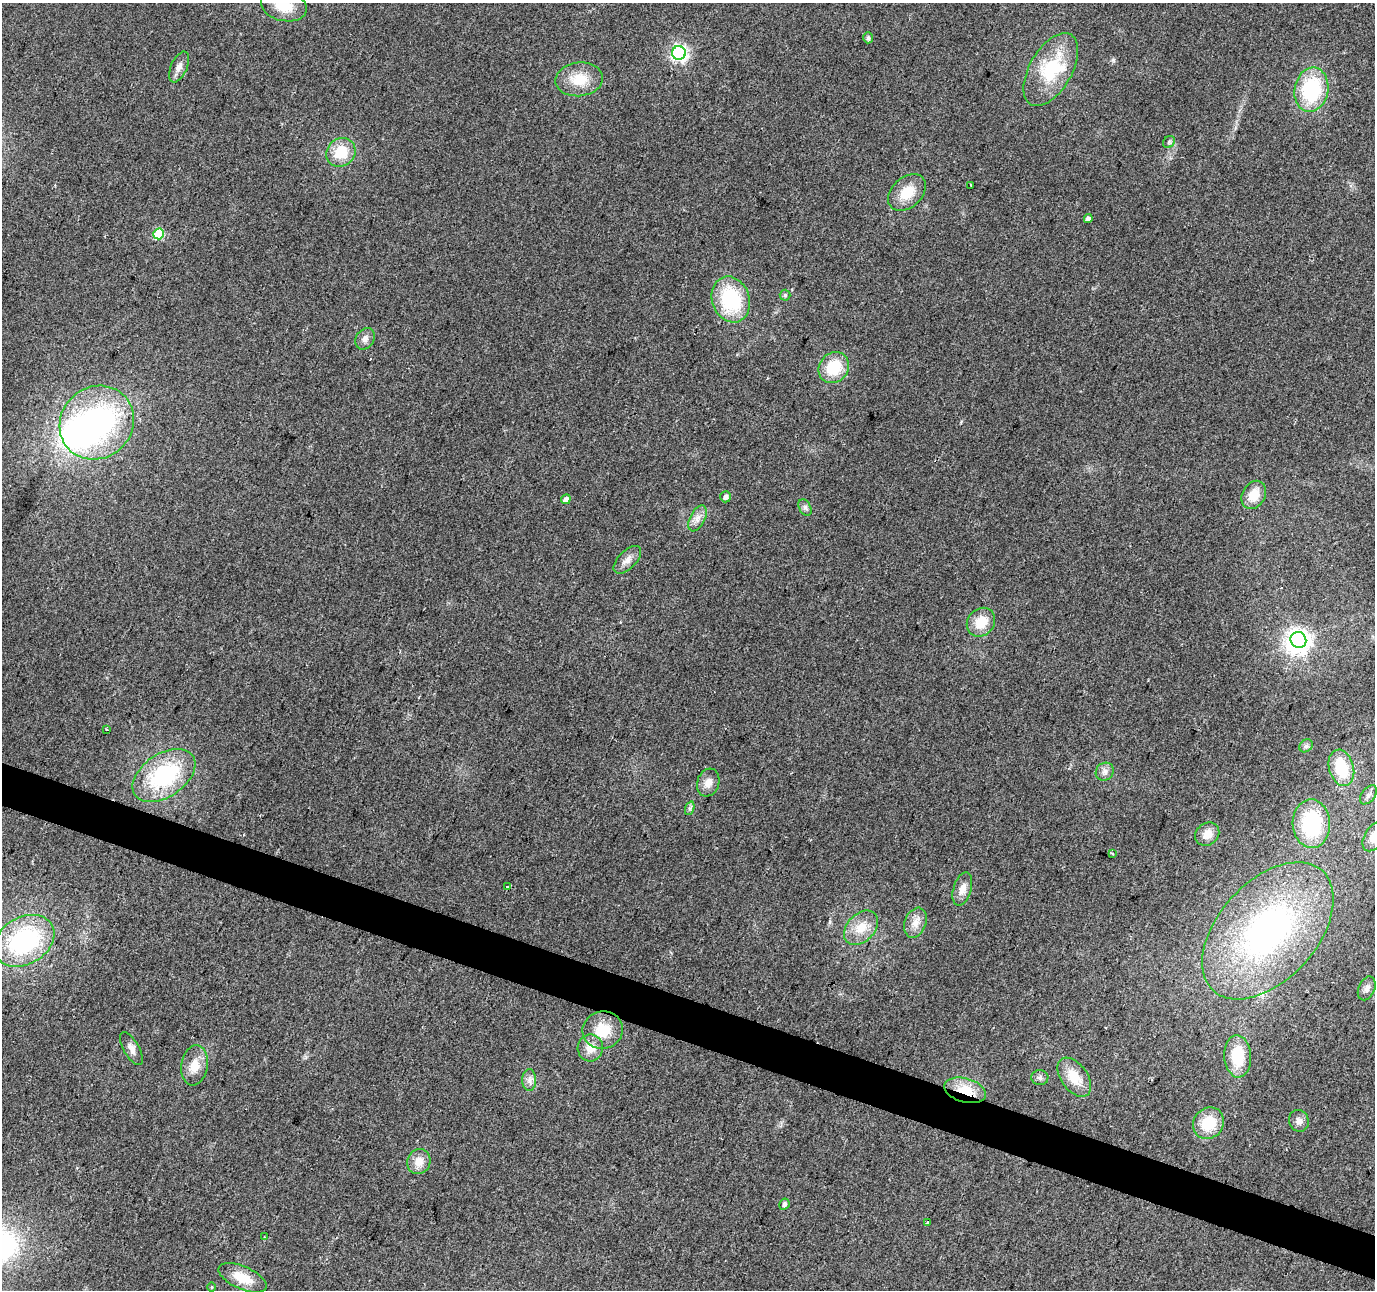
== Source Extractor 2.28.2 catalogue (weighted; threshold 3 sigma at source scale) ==
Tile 6 of 4 x 4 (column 2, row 2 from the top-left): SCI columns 1374-2746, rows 2790-4077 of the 5500 x 5642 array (HDU 1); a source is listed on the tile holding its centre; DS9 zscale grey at full resolution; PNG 1377 x 1292 px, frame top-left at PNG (2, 3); each listed source drawn as its Kron ellipse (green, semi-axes under 4 px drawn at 4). Shown black and unused: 3% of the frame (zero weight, under 2 of 3 exposures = <1% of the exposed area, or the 3 px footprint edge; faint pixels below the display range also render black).
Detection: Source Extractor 2.28.2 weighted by HDU 2 'WHT'; one run over the whole footprint, this tile lists its part. Background 0.0384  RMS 0.0065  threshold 0.0294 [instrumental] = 3 sigma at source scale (4.5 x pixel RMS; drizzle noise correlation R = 1.50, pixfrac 1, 0.0396/0.0396 arcsec/px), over >= 5 px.
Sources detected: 66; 2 inside a brighter object's white glare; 1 cosmic-ray / hot-pixel residue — neither listed nor drawn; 1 inside a brighter listed object's ellipse — not listed separately; the other 62 listed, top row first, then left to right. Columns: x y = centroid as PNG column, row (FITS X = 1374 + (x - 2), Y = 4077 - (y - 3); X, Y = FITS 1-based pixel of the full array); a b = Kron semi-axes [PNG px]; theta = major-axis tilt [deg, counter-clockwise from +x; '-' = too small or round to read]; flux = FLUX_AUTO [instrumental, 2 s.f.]
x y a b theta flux
284 6 23 15 -14 19
868 38 5 5 - 1.6
679 53 7 7 - 190
179 67 16 8 66 4.3
1051 69 40 21 60 39
579 79 24 17 6 16
1311 90 22 17 80 50
1169 142 6 5 - 1.2
341 152 15 13 37 18
971 185 3 3 - 0.79
907 193 22 15 43 15
1088 219 4 4 - 3.9
159 234 5 5 - 35
785 295 5 5 - 1.1
731 299 23 18 -71 49
365 339 11 9 56 3.7
834 368 16 14 48 24
97 423 38 35 42 140
1254 495 15 11 59 12
726 497 5 5 - 3.1
566 499 5 4 - 4.3
805 508 9 5 -63 2
697 518 14 7 63 4.5
627 560 17 9 45 5.1
981 622 15 13 48 14
1298 640 8 7 - 490
106 729 3 3 - 1.2
1306 746 7 6 - 1.6
1341 768 18 12 -74 25
1105 772 9 8 - 3.2
164 775 35 21 34 59
708 783 14 11 71 5.9
1368 795 11 6 51 2.4
690 808 7 4 72 1.4
1311 824 24 18 -87 46
1207 834 13 10 38 7
1374 837 16 10 58 11
1112 853 4 2 - 0.71
507 886 3 3 - 6.3
962 889 17 9 73 5.8
915 923 15 10 69 6.4
861 928 20 13 45 12
1268 931 81 49 48 200
24 941 32 23 30 83
1367 988 12 8 66 3.2
603 1030 20 18 14 19
590 1048 13 12 - 8.3
131 1049 18 7 -60 4.2
1238 1056 21 13 -86 23
195 1065 20 13 80 11
1040 1077 8 7 - 2.1
1074 1077 22 13 -54 14
529 1080 11 7 -90 3.2
965 1090 21 12 -16 18
1299 1121 11 9 -73 3.6
1208 1123 16 14 48 21
419 1162 13 11 69 7.4
784 1204 6 5 - 2
928 1222 3 3 - 0.67
265 1237 4 2 - 0.91
243 1278 26 11 -24 15
212 1287 5 3 - 0.57
Overlapping masked pixels (flux is a lower limit): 1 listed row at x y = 965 1090
Isophote crosses this tile's border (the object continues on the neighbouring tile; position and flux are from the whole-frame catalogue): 2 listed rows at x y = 284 6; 1374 837
Unlisted compact peaks at least as high as the median listed source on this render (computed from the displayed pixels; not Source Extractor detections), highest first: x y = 1113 60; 830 922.